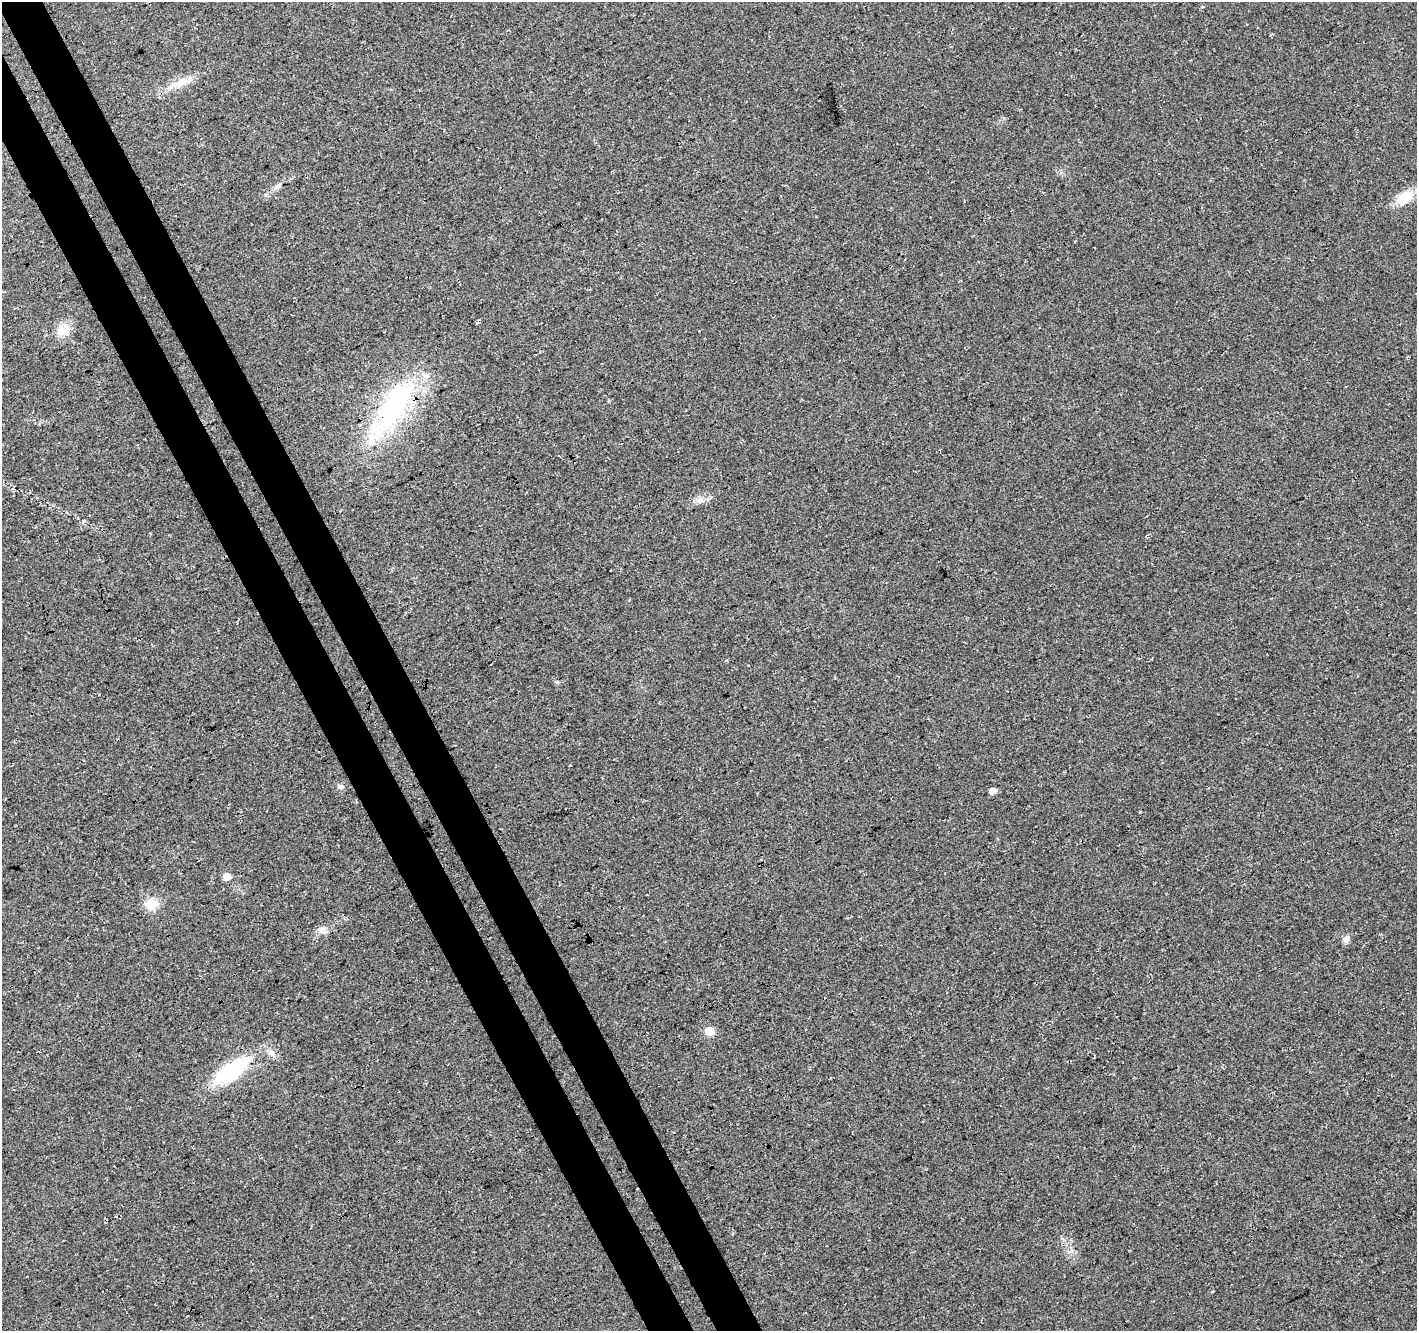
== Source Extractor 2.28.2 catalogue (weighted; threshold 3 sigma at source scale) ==
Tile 11 of 4 x 4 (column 3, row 3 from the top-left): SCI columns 2888-4302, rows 1509-2837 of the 5771 x 5618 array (HDU 1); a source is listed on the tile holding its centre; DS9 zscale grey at full resolution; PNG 1419 x 1333 px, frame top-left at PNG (2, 2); no overlay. Shown black and unused: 6% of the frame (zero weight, under 3 of 4 exposures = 5% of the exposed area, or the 3 px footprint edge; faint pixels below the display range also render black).
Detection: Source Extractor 2.28.2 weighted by HDU 2 'WHT'; one run over the whole footprint, this tile lists its part. Background 0.0916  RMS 0.0093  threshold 0.042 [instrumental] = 3 sigma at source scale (4.5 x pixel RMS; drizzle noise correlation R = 1.50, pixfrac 1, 0.0396/0.0396 arcsec/px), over >= 5 px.
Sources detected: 15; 1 inside a brighter listed object's ellipse — not listed separately; the other 14 listed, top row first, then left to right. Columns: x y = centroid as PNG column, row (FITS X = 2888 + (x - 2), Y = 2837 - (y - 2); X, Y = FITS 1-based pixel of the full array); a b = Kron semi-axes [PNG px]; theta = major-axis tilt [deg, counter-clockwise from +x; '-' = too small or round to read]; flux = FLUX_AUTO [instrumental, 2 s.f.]
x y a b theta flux
183 82 19 9 22 11
278 186 9 4 35 2.6
1404 198 24 15 36 18
63 330 16 15 - 12
392 408 94 29 56 140
699 500 10 6 26 4.2
340 786 8 6 -18 2.8
992 791 6 5 - 7.2
227 877 5 5 - 17
151 904 15 14 - 15
322 929 10 6 5 4.4
1346 939 11 7 62 3.8
709 1031 6 5 - 25
231 1071 31 15 34 76
Overlapping masked pixels (flux is a lower limit): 1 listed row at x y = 392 408
Unlisted compact peaks at least as high as the median listed source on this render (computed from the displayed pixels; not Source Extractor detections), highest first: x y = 609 401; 84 521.